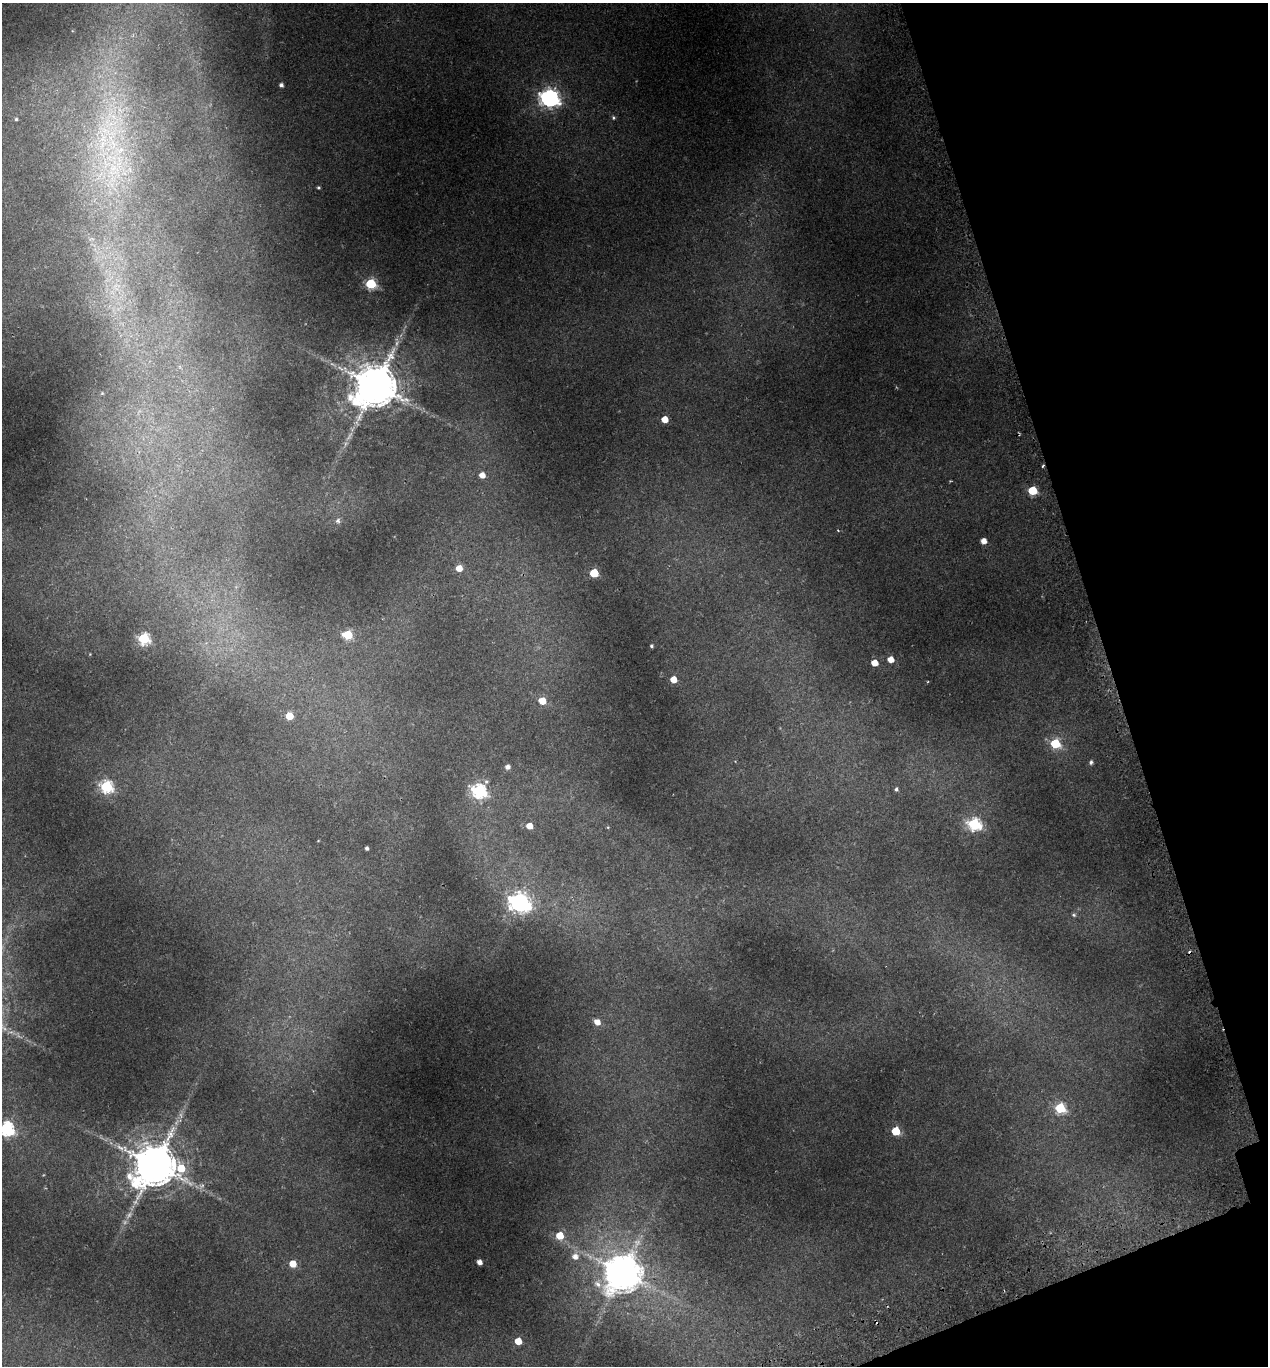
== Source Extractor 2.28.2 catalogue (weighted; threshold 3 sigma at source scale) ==
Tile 12 of 4 x 4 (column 4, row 3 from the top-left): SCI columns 3924-5189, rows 1425-2788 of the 5369 x 5573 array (HDU 1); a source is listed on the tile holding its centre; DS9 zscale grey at full resolution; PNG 1270 x 1368 px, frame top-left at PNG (2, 3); no overlay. Shown black and unused: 15% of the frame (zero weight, under 2 of 3 exposures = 4% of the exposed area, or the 3 px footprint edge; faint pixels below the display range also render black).
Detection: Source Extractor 2.28.2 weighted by HDU 2 'WHT'; one run over the whole footprint, this tile lists its part. Background 0.0406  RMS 0.0035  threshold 0.0158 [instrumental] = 3 sigma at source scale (4.5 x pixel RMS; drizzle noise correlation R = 1.50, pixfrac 1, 0.0396/0.0396 arcsec/px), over >= 5 px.
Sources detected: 62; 5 too faint to see at this stretch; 3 cosmic-ray / hot-pixel residue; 1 long thin detection or spike segment (spike, bleed or trail) — not listed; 1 inside a brighter listed object's ellipse — not listed separately; the other 52 listed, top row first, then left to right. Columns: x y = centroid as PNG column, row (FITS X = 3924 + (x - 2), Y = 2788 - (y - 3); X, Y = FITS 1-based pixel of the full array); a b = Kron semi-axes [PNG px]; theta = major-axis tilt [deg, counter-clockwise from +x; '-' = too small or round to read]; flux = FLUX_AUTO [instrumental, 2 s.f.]
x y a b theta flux
281 85 4 4 - 1.2
550 98 8 7 - 150
613 118 5 5 - 0.56
16 119 5 4 - 0.58
112 142 35 16 -75 22
318 188 4 4 - 0.48
371 284 6 5 - 31
117 288 28 16 -47 14
375 386 12 12 - 1600
102 393 5 5 - 0.45
665 419 5 5 - 5.2
1043 466 3 3 - 0.65
482 475 5 5 - 3
1033 490 5 5 - 16
338 521 7 6 - 1.1
984 541 5 5 - 3
459 568 6 5 - 4.3
594 573 5 5 - 16
348 635 6 5 - 16
144 639 6 6 - 37
651 646 3 3 - 0.6
891 659 5 5 - 4
874 663 5 5 - 4.8
673 679 5 5 - 4.7
542 701 5 5 - 7.1
289 716 5 5 - 7.2
1055 744 6 5 - 21
1091 762 5 4 - 0.84
507 767 5 5 - 1.6
486 781 7 6 - 0.75
106 787 6 6 - 47
896 789 5 4 - 0.73
479 791 7 6 - 71
974 824 7 6 - 47
529 826 5 5 - 4.2
608 827 4 3 - 0.29
367 848 4 3 - 0.92
519 902 8 7 - 190
1074 915 6 5 - 0.61
597 1022 6 5 - 2.9
1060 1108 6 6 - 25
6 1128 7 6 - 76
896 1131 5 5 - 12
154 1165 14 12 -2 1700
202 1186 11 4 41 1
560 1235 6 6 - 7.8
575 1256 8 8 - 2.5
479 1262 5 4 - 1.9
293 1264 6 5 - 5.5
622 1272 12 11 - 960
597 1284 12 8 -35 2.1
518 1341 5 5 - 6.2
Overlapping masked pixels (flux is a lower limit): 2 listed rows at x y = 375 386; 1043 466
Isophote crosses this tile's border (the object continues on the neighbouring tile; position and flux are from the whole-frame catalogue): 1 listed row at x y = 6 1128